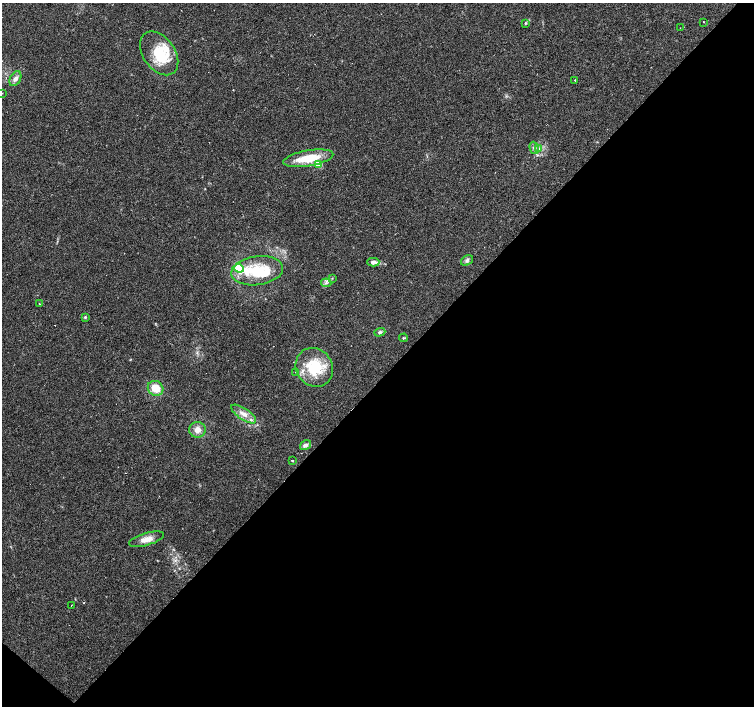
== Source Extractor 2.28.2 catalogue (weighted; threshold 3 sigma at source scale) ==
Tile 15 of 4 x 4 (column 3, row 4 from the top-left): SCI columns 3005-4507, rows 162-1569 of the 6010 x 6019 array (HDU 1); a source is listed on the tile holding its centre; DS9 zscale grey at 2 x 2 block average (1 PNG px = mean of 2 x 2 image px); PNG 756 x 708 px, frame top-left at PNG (2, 3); each listed source drawn as its Kron ellipse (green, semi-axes under 4 px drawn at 4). Shown black and unused: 47% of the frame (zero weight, under 2 of 3 exposures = <1% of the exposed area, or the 3 px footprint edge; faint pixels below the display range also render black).
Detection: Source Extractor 2.28.2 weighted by HDU 2 'WHT'; one run over the whole footprint, this tile lists its part. Background 0.0808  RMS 0.0051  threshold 0.0229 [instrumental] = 3 sigma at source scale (4.5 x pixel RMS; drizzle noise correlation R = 1.50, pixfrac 1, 0.0396/0.0396 arcsec/px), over >= 5 px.
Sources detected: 44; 9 cosmic-ray / hot-pixel residue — neither listed nor drawn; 5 inside a brighter listed object's ellipse — not listed separately; the other 30 listed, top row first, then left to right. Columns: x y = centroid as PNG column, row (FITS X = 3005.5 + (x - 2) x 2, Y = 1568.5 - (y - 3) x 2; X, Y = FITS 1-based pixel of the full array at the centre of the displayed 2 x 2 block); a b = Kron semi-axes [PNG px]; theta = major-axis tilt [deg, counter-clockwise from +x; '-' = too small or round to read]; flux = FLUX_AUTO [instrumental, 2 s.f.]
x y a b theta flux
704 22 2 2 - 3.7
526 23 3 3 - 1.2
680 28 2 2 - 0.33
159 53 24 16 -55 42
15 79 8 5 62 5.4
575 80 3 2 - 1.1
2 93 2 2 - 0.33
534 148 6 4 -74 3
538 149 4 4 - 1.8
308 158 25 8 10 33
319 164 3 3 - 39
467 260 6 4 38 3.3
373 262 6 4 1 4.7
239 268 5 3 - 93
257 271 26 14 8 47
332 278 3 2 - 0.69
326 283 5 3 - 2.2
39 304 3 2 - 0.55
85 317 3 3 - 1.5
380 332 6 4 19 2.5
404 338 4 3 - 1.4
314 367 20 18 -55 50
296 372 2 2 - 0.73
156 388 8 7 - 18
244 414 15 5 -33 9.9
197 430 8 8 - 8.2
305 445 6 4 32 4.3
292 461 2 2 - 4.3
147 539 18 6 16 11
71 605 2 2 - 2
Isophote crosses this tile's border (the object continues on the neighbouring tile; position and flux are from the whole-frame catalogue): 1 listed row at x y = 2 93
Diffuse or blended objects may show on this block-average render without a row.